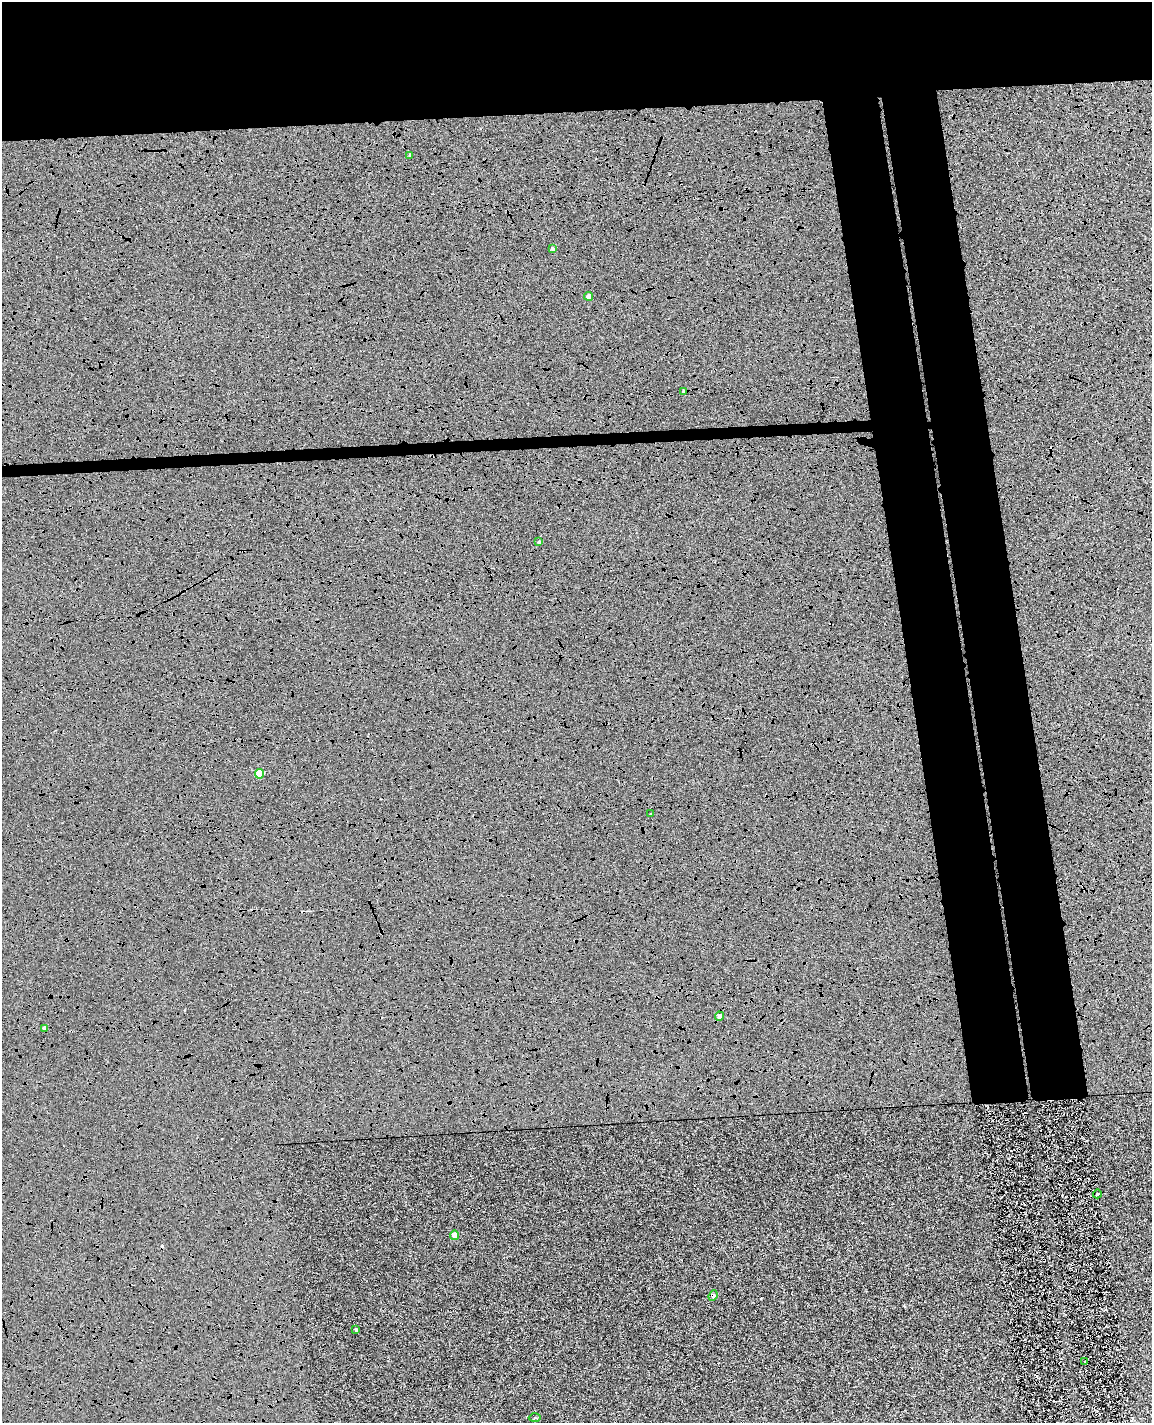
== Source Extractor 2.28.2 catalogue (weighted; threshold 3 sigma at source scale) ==
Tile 2 of 4 x 3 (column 2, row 1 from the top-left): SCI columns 1207-2356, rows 2980-4400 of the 4714 x 4645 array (HDU 1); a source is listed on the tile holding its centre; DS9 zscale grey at full resolution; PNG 1154 x 1425 px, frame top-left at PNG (2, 2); each listed source drawn as its Kron ellipse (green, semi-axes under 4 px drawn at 4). Shown black and unused: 16% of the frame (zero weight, under 4 of 8 exposures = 6% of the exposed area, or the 3 px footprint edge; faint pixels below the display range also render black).
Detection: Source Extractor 2.28.2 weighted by HDU 2 'WHT'; one run over the whole footprint, this tile lists its part. Background 0.00602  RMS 0.0054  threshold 0.022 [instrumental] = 3 sigma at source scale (4.09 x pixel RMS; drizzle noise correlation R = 1.36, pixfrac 0.8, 0.05/0.05 arcsec/px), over >= 5 px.
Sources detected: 19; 4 cosmic-ray / hot-pixel residue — neither listed nor drawn; the other 15 listed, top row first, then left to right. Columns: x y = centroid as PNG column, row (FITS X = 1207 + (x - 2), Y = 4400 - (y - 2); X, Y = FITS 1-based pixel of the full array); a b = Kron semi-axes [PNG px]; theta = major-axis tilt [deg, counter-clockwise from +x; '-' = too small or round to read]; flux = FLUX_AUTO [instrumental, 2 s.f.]
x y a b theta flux
410 156 3 3 - 0.69
552 248 4 4 - 0.95
589 296 4 4 - 2.7
683 391 4 3 - 1.1
539 542 4 4 - 1.1
259 774 5 4 - 16
650 814 3 2 - 0.61
719 1016 4 4 - 2.4
45 1028 4 3 - 2
1097 1194 4 3 - 0.72
455 1235 5 4 - 7
713 1296 5 3 - 0.82
356 1330 3 3 - 0.77
1085 1362 3 2 - 0.36
535 1418 6 4 3 0.72